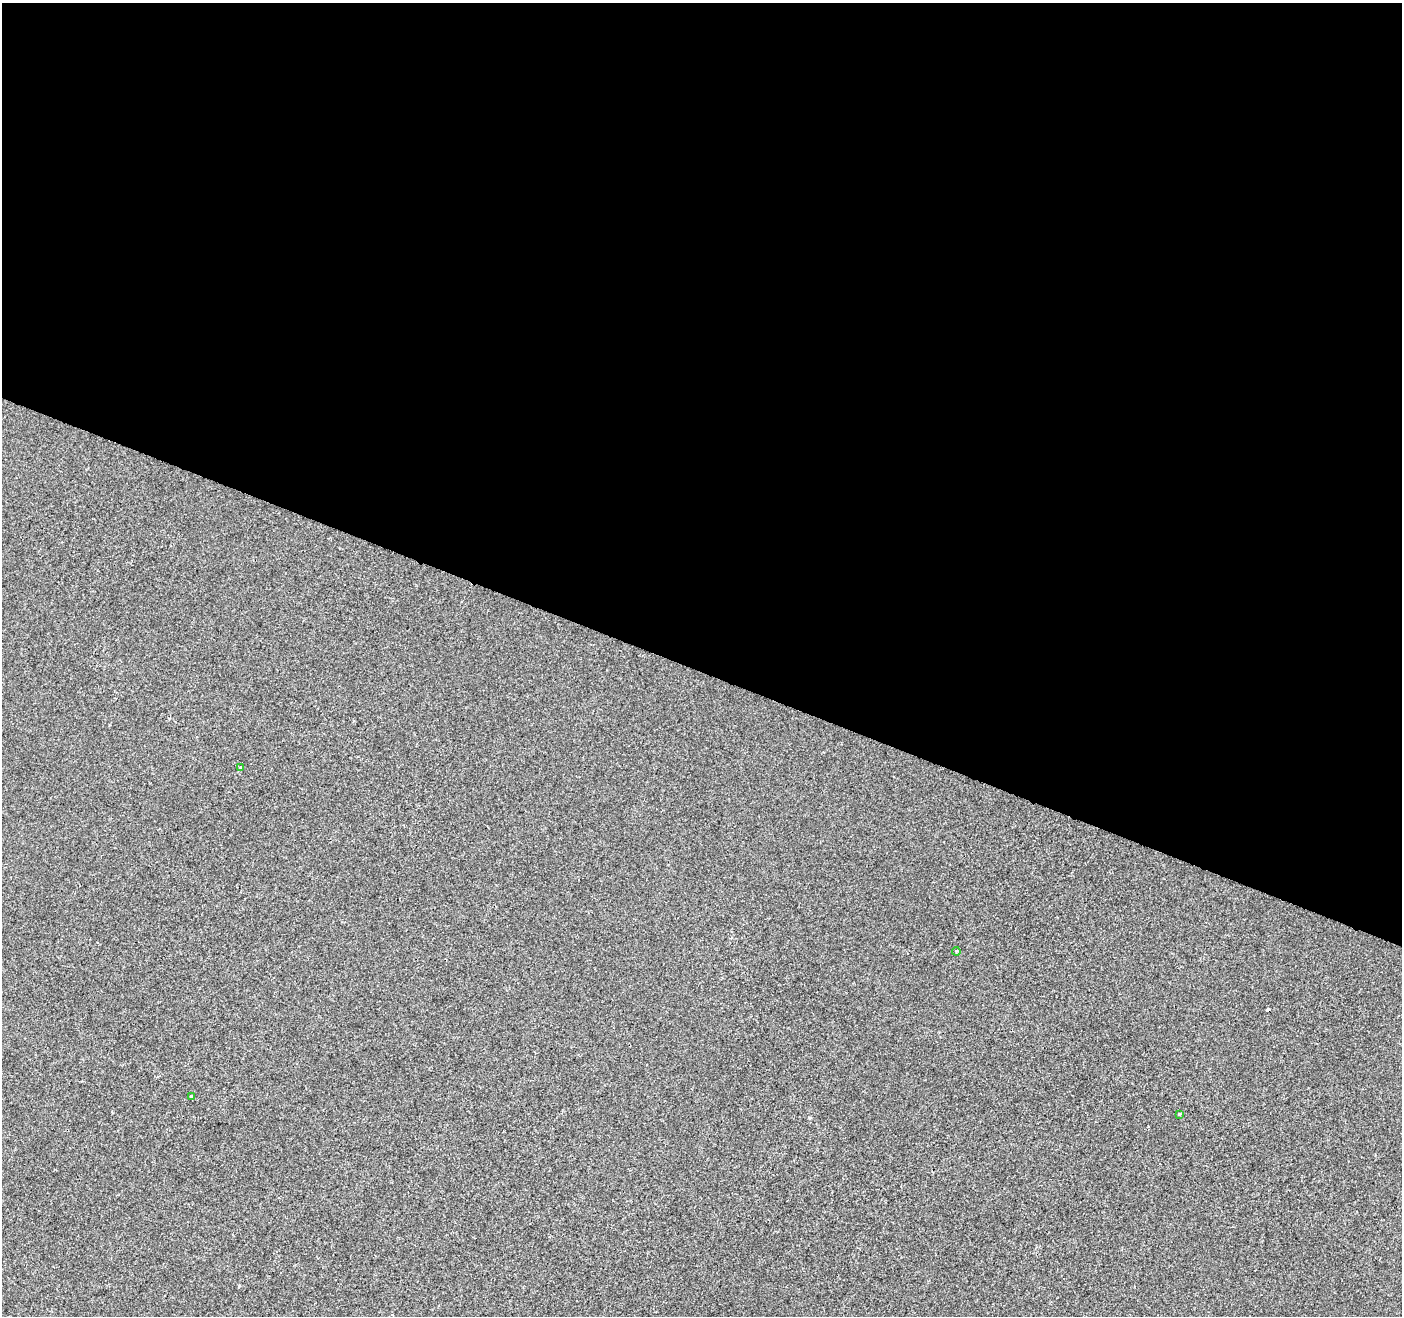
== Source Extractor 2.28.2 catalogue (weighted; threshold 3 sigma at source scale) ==
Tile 3 of 4 x 4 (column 3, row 1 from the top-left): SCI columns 2803-4202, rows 4150-5463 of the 5616 x 5741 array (HDU 1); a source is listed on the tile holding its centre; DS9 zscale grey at full resolution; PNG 1404 x 1318 px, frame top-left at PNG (2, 3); each listed source drawn as its Kron ellipse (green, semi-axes under 4 px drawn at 4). Shown black and unused: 51% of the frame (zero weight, under 2 of 3 exposures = <1% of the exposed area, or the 3 px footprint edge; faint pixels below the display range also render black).
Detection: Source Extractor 2.28.2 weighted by HDU 2 'WHT'; one run over the whole footprint, this tile lists its part. Background 0.00143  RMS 0.0049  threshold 0.0218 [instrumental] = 3 sigma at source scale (4.5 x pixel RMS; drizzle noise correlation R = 1.50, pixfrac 1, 0.0396/0.0396 arcsec/px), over >= 5 px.
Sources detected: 5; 1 cosmic-ray / hot-pixel residue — neither listed nor drawn; the other 4 listed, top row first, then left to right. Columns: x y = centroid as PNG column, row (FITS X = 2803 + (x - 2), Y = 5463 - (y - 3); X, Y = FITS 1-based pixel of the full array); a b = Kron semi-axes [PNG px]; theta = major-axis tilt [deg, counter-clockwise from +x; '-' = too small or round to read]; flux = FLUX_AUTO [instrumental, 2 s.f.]
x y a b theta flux
241 768 4 2 - 0.45
956 951 4 4 - 0.93
192 1096 4 3 - 2.2
1179 1114 3 3 - 6.1